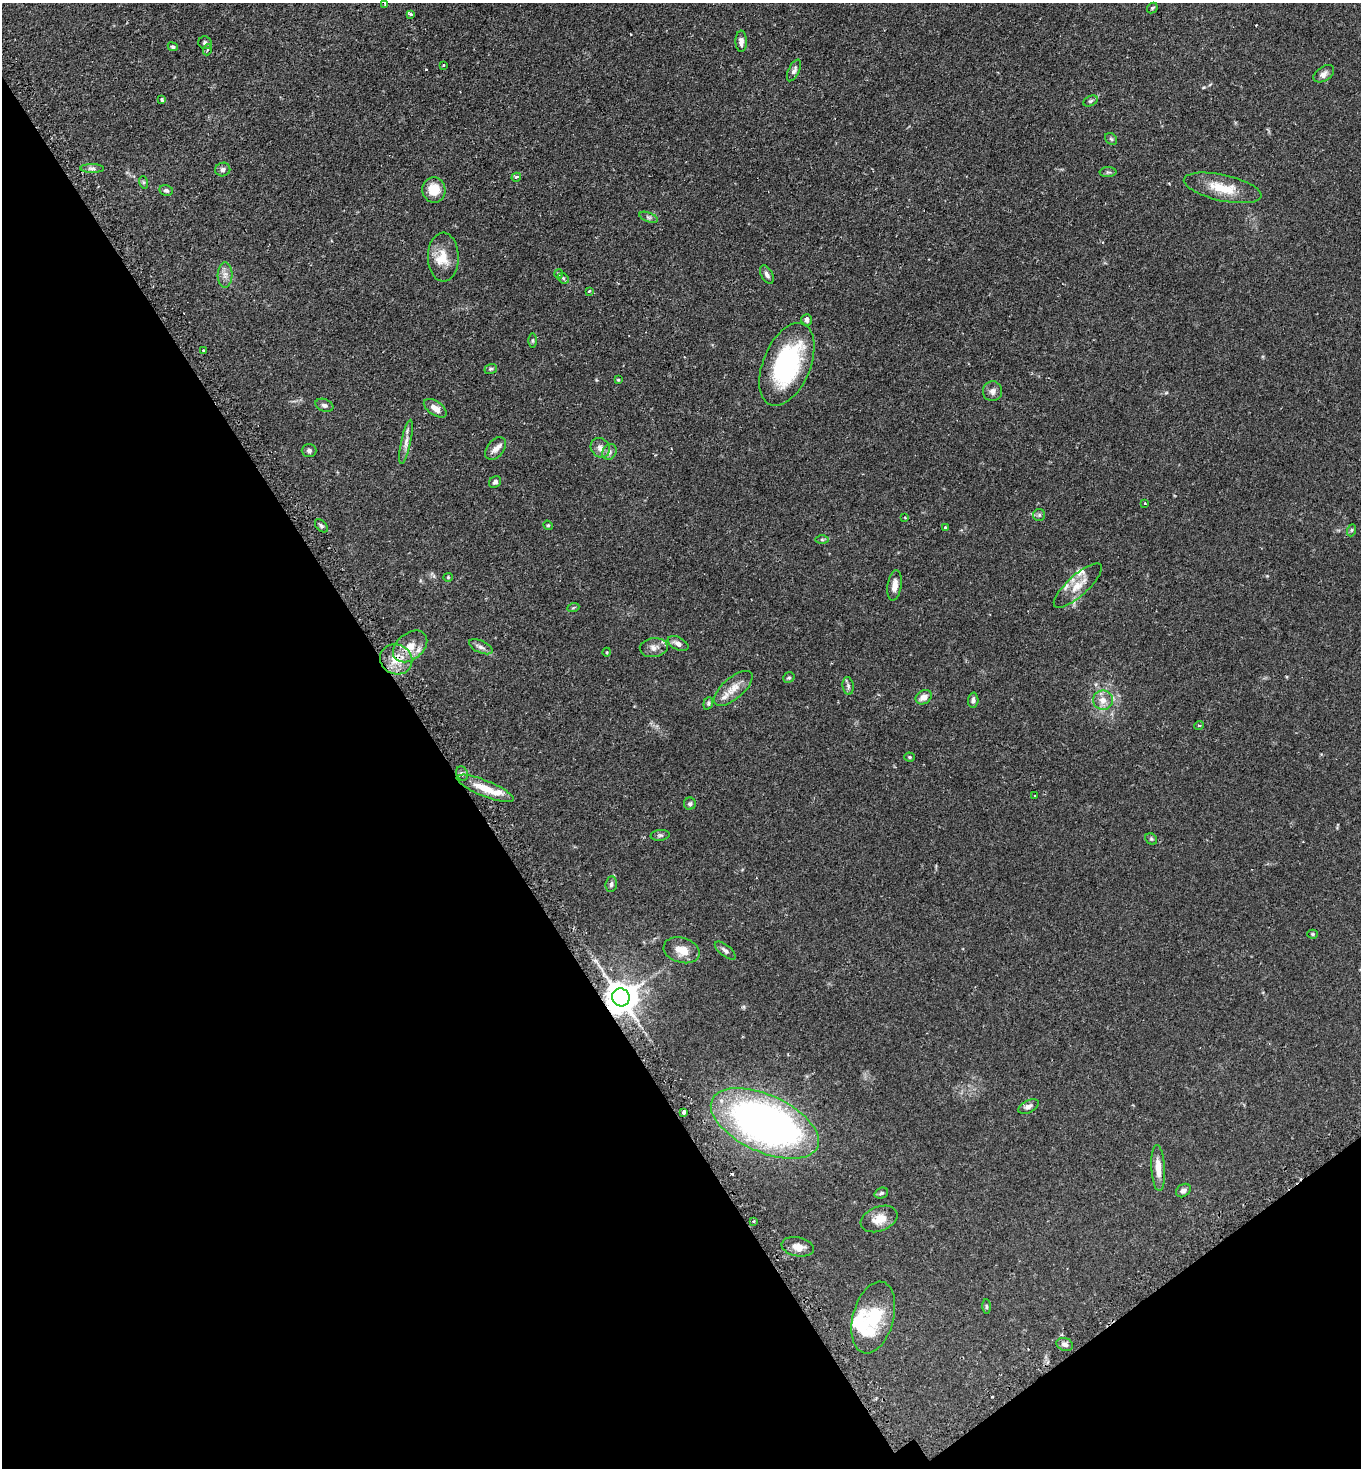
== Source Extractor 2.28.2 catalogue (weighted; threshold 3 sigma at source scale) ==
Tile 14 of 4 x 4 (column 2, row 4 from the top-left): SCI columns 1547-2905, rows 47-1512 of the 5949 x 5957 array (HDU 1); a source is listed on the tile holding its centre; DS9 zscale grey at full resolution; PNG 1363 x 1470 px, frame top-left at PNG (2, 3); each listed source drawn as its Kron ellipse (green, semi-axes under 4 px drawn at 4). Shown black and unused: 35% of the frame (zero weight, under 2 of 3 exposures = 4% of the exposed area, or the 3 px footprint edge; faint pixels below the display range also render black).
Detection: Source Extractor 2.28.2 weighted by HDU 2 'WHT'; one run over the whole footprint, this tile lists its part. Background 0.131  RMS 0.0059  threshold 0.0263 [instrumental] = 3 sigma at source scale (4.5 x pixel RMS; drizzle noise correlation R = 1.50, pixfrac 1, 0.05/0.05 arcsec/px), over >= 5 px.
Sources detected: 104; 4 cosmic-ray / hot-pixel residue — neither listed nor drawn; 7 inside a brighter listed object's ellipse — not listed separately; the other 93 listed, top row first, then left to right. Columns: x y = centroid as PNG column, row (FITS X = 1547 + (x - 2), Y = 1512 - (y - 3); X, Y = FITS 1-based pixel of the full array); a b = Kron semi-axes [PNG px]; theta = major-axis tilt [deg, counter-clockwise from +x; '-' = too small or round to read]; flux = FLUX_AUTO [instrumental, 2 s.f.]
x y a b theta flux
385 4 3 2 - 0.49
1152 8 6 4 46 0.75
410 14 4 3 - 1
741 41 10 5 -88 2.4
205 43 7 6 - 1.4
173 47 5 4 - 1
207 50 5 3 - 0.62
443 65 3 3 - 0.72
794 70 11 5 65 2
1324 74 11 7 33 2.4
162 100 4 3 - 0.95
1090 101 8 5 26 0.95
1111 139 7 5 -44 0.91
92 168 12 4 0 1.6
223 169 7 6 - 1.8
1108 172 8 5 1 1
516 177 5 4 - 1.4
143 182 6 4 -71 0.71
1223 188 39 13 -12 14
166 190 7 5 -13 1.3
434 190 12 11 - 9.8
648 217 10 4 -21 1.3
443 257 24 15 -89 10
559 274 5 3 - 0.61
767 274 10 5 -62 1.8
225 275 12 7 90 3.2
563 278 6 4 -43 0.96
589 291 3 3 - 0.83
807 320 6 5 - 2.4
533 340 7 3 90 0.72
203 351 3 2 - 0.9
787 364 44 23 67 71
491 369 6 5 - 0.92
618 380 4 4 - 0.49
992 391 10 9 - 2.7
324 405 9 6 -22 1.6
435 408 13 7 -34 4.4
406 442 23 5 78 3.4
600 448 10 9 - 3.2
496 449 13 8 51 3.5
309 451 7 6 - 1.4
609 452 8 7 - 1.9
495 482 6 5 - 1.5
1145 504 4 2 - 0.4
1039 515 6 6 - 1.1
905 517 3 2 - 0.55
548 525 5 4 - 0.64
321 526 8 5 -45 1.1
945 527 4 3 - 0.95
1352 530 6 4 70 0.73
822 540 7 4 -1 0.93
448 577 4 4 - 0.55
894 585 15 7 81 4.2
1078 586 31 10 42 9
573 608 6 4 19 0.59
678 644 11 6 -26 2.8
410 646 19 13 39 9
481 647 12 6 -24 2.1
654 648 14 9 8 3.5
607 652 4 3 - 0.44
396 659 16 14 -28 10
789 678 6 5 - 0.87
848 686 9 5 -82 1.5
733 688 24 10 41 6.9
924 697 8 6 33 4.2
973 700 7 5 86 1.6
1103 700 10 9 - 4.8
708 703 6 4 70 0.88
1199 725 5 3 - 0.49
910 757 5 4 - 0.72
462 773 7 6 - 1.6
485 788 30 8 -22 11
1035 796 2 2 - 0.36
690 804 6 6 - 1.3
660 835 9 5 5 1.1
1151 839 6 5 - 0.84
611 884 8 6 82 1.5
1313 934 5 4 - 0.66
682 950 18 12 -16 7.6
725 950 12 5 -38 1.8
621 997 9 8 - 1100
1028 1107 11 6 27 2.2
684 1112 3 3 - 8.2
765 1123 58 28 -25 300
1158 1168 23 7 -87 6.1
1183 1190 8 6 37 1.8
881 1193 7 5 21 1
879 1219 19 12 21 7.5
754 1221 3 3 - 0.72
798 1247 16 9 -11 5.3
986 1307 7 3 -89 0.8
873 1317 37 20 75 26
1065 1344 8 6 -21 2.1
Overlapping masked pixels (flux is a lower limit): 2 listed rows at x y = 396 659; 621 997